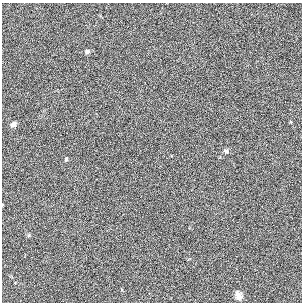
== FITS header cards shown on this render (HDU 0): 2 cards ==
NAXIS1  =                  300 / length of data axis 1
NAXIS2  =                  300 / length of data axis 2

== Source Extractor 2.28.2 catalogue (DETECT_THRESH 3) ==
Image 300 x 300 px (HDU 0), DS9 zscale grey, 1 PNG px = 1 image px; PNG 304 x 304 px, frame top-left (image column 1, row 300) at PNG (2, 3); no overlay
Background 1180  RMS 6.4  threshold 19.1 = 3 sigma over >= 5 px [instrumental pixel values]
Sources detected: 5; all 5 listed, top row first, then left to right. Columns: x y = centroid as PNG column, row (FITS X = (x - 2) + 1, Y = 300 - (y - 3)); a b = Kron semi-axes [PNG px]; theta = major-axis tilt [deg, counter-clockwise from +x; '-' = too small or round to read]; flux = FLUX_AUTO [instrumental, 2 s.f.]
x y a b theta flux
87 51 5 4 - 1600
13 124 7 6 - 1500
226 151 6 5 - 860
66 159 5 4 - 830
238 296 11 8 -75 2200